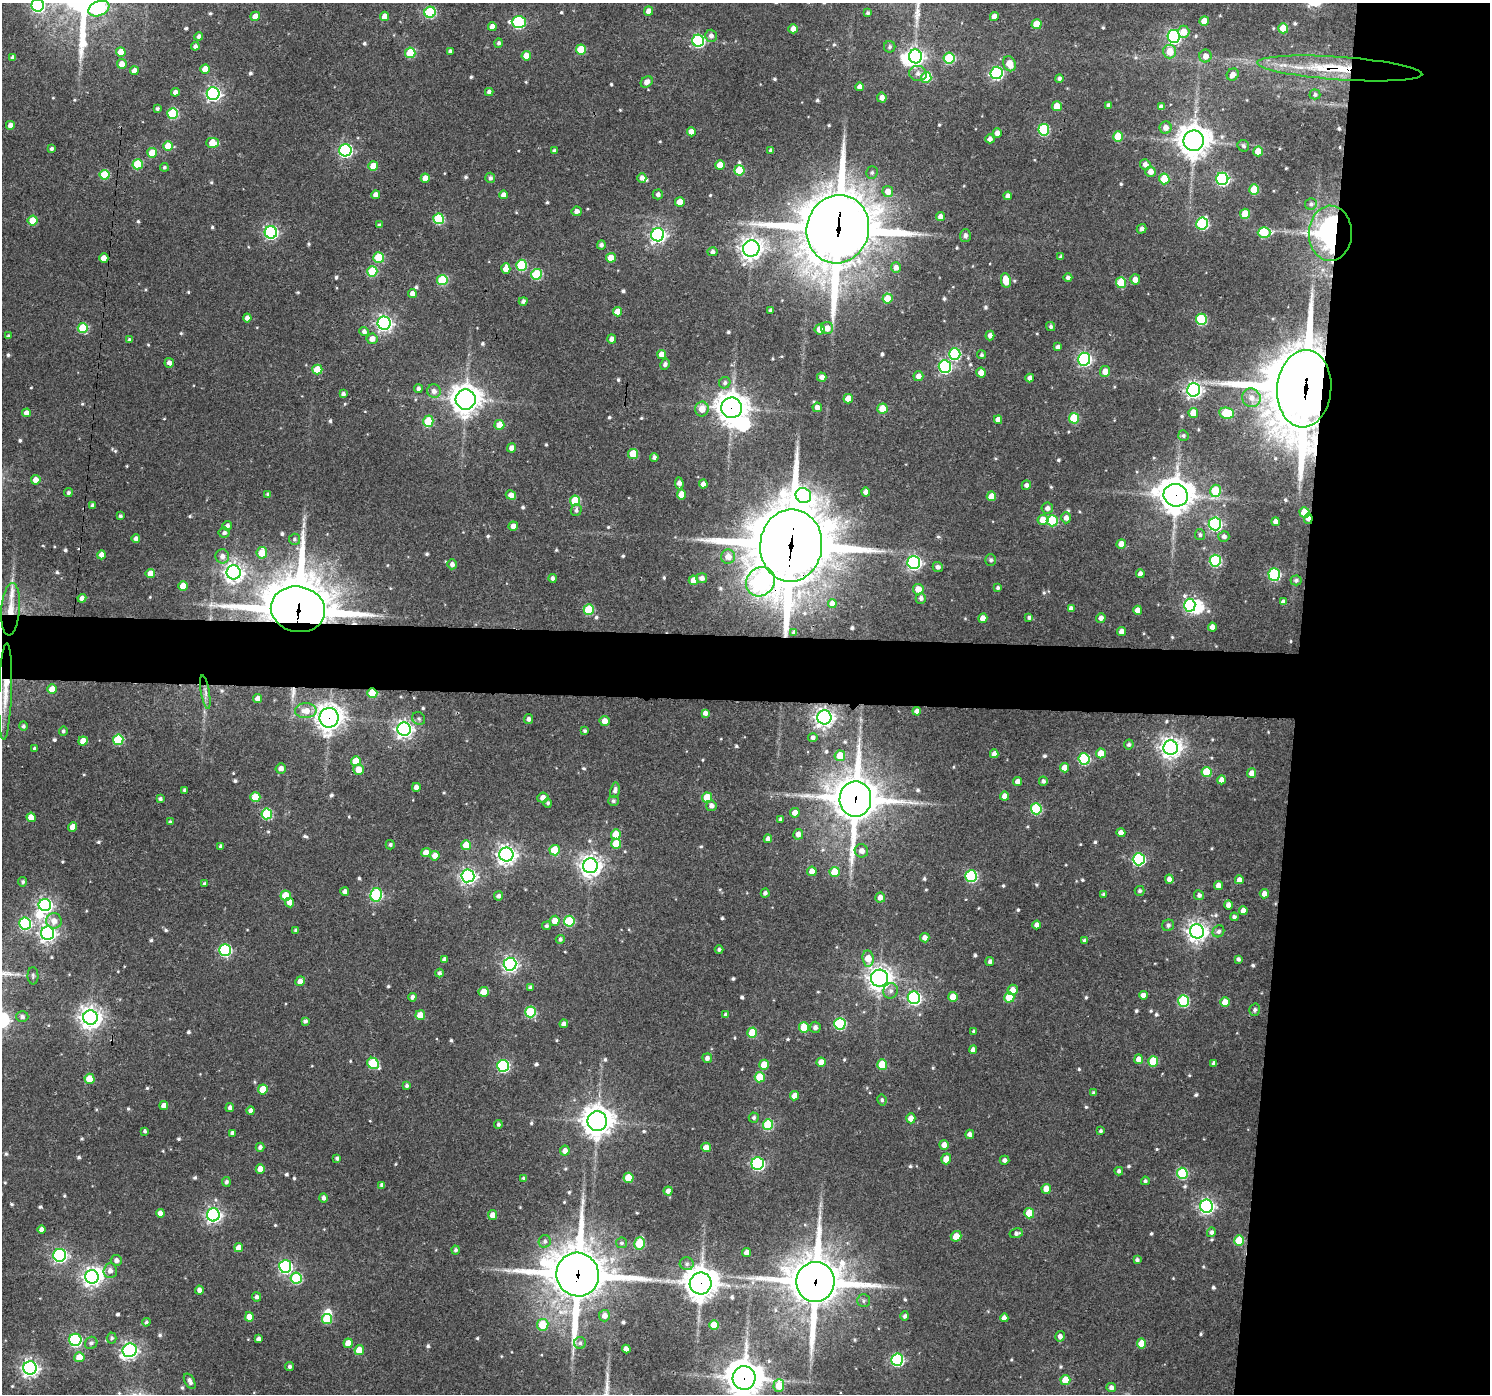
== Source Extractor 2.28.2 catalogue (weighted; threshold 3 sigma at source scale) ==
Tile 6 of 3 x 3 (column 3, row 2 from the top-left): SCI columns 2977-4464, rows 1501-2892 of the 4472 x 4494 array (HDU 1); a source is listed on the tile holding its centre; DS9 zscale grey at full resolution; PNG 1492 x 1396 px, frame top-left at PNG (2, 3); each listed source drawn as its Kron ellipse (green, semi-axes under 4 px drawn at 4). Shown black and unused: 17% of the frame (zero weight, under 3 of 4 exposures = <1% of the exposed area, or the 3 px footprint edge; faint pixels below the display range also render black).
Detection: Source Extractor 2.28.2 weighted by HDU 2 'WHT'; one run over the whole footprint, this tile lists its part. Background 0.08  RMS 0.0069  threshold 0.0309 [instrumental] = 3 sigma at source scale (4.5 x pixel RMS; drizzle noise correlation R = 1.50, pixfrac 1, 0.05/0.05 arcsec/px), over >= 5 px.
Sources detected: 707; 1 too faint to see at this stretch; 6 inside a brighter object's white glare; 3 cosmic-ray / hot-pixel residue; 1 long thin detection or spike segment (spike, bleed or trail) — neither listed nor drawn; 2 inside a brighter listed object's ellipse — not listed separately; of the other 694, all 500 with FLUX_AUTO >= 1.43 (the completeness limit of this list) listed and drawn (194 fainter detections not listed), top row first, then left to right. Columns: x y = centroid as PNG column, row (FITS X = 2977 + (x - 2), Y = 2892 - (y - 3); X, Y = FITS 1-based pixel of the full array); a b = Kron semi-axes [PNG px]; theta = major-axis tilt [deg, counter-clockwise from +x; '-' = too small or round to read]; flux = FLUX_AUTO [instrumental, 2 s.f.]
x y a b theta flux
38 5 6 6 - 110
99 9 11 7 23 65
649 11 4 4 - 5.1
430 12 5 5 - 58
868 13 4 4 - 1.5
255 16 5 4 - 6
385 16 4 4 - 7.9
994 16 4 4 - 4.4
1204 21 5 4 - 10
519 22 7 6 - 83
1036 24 5 5 - 14
492 27 4 4 - 4.7
1283 28 5 5 - 15
793 29 5 4 - 5.3
1184 32 6 6 - 8.2
199 36 4 4 - 2.5
711 36 6 6 - 3
1174 36 6 6 - 160
698 41 6 6 - 89
498 43 5 4 - 1.6
195 46 4 4 - 2.4
890 47 6 5 - 1.7
581 49 5 5 - 23
450 51 4 4 - 2
1170 51 7 6 - 11
121 52 5 4 - 11
410 53 5 5 - 30
526 56 5 4 - 9
915 56 7 6 - 240
1205 56 6 6 - 5
13 57 4 4 - 2.2
949 58 5 5 - 42
122 64 5 5 - 5.6
1009 64 8 6 -65 9.3
1340 68 83 11 -4 54
205 69 5 4 - 8.6
134 71 4 4 - 5.1
918 73 9 7 -14 3.9
997 73 6 6 - 110
1233 75 6 5 - 4.5
926 77 5 5 - 33
1059 78 4 4 - 2
647 82 6 5 - 4
860 87 4 4 - 4.9
175 92 4 4 - 3.9
489 92 4 4 - 2.5
213 94 6 6 - 180
1315 94 5 5 - 1.7
882 98 5 4 - 4.1
1108 105 4 4 - 2.1
1057 106 5 5 - 9.8
1161 107 4 4 - 2.5
157 108 3 3 - 1.5
173 113 5 5 - 41
10 125 4 4 - 5
1166 128 6 6 - 4.1
1044 130 6 5 - 58
691 132 4 4 - 5.7
997 133 5 4 - 3.9
1118 137 5 5 - 18
990 139 4 4 - 3
1194 141 10 10 - 1100
212 143 6 5 - 14
168 146 5 5 - 11
1243 146 6 5 - 1.6
51 149 4 4 - 1.7
345 150 6 6 - 120
771 150 4 4 - 2.1
554 151 4 3 - 1.9
1258 151 5 4 - 13
152 153 5 5 - 18
138 164 5 5 - 30
1145 164 5 5 - 3.2
720 165 5 5 - 11
373 166 5 5 - 13
164 167 4 4 - 1.4
739 170 5 5 - 26
1150 172 5 5 - 5.2
872 173 6 5 - 1.4
104 175 5 5 - 23
425 178 4 4 - 7.5
490 178 5 5 - 2.1
642 178 5 4 - 3.2
1164 179 5 5 - 20
1222 179 6 6 - 120
1254 190 5 5 - 23
888 191 5 5 - 7.4
658 194 5 5 - 2.5
376 195 4 4 - 4.6
504 195 4 4 - 5
1008 196 4 4 - 3.6
680 202 5 4 - 7.2
1311 204 6 5 - 1.7
577 211 5 5 - 3
1245 214 5 5 - 18
941 217 4 4 - 3.9
439 219 5 5 - 44
33 220 5 5 - 17
1202 224 6 6 - 69
379 225 3 3 - 1.7
838 229 34 31 73 4200
1142 229 5 4 - 2.6
271 232 6 6 - 140
1264 233 6 5 - 36
1330 233 27 21 89 160
658 235 6 6 - 220
965 236 6 5 - 2.6
601 245 4 4 - 2.2
751 249 8 8 - 450
712 252 5 4 - 2.5
379 257 5 5 - 24
1061 257 4 3 - 1.9
104 258 4 4 - 8.2
611 258 5 5 - 11
521 265 5 5 - 42
896 267 5 5 - 3.5
506 268 5 4 - 6
372 271 5 5 - 32
536 274 5 5 - 41
1068 277 4 4 - 2.2
1135 279 5 5 - 5.9
442 280 5 5 - 41
1006 280 7 4 -81 12
1121 283 5 5 - 28
412 294 4 4 - 4.4
887 298 5 5 - 14
523 301 4 4 - 2.1
771 310 4 3 - 1.8
617 312 5 4 - 8.8
247 318 4 4 - 3.6
1201 319 6 5 - 44
384 323 6 6 - 260
1051 326 5 4 - 1.7
83 328 5 5 - 29
827 328 6 6 - 5.9
820 329 5 5 - 5.7
364 331 5 4 - 2.3
990 335 5 4 - 3.5
8 336 4 4 - 1.4
372 339 5 5 - 5.3
612 339 4 4 - 3.6
129 340 4 3 - 1.8
1058 347 4 4 - 2.5
662 354 4 4 - 7.1
955 354 6 6 - 63
981 355 4 4 - 1.5
1084 359 6 6 - 160
169 363 5 5 - 2.8
665 364 6 4 60 1.9
945 367 6 6 - 110
317 369 5 5 - 18
1105 371 5 5 - 7.2
981 372 5 4 - 6.1
918 376 5 5 - 4.2
822 377 5 4 - 3.3
1030 378 4 4 - 3.2
725 383 6 5 - 1.8
418 389 4 4 - 2.5
1304 389 39 27 85 4700
1194 390 7 6 - 250
434 391 7 6 - 3.9
343 394 4 4 - 2.1
1251 398 10 9 - 6.6
848 399 5 4 - 8.1
466 400 10 10 - 830
817 407 5 4 - 4.2
732 408 10 10 - 920
702 409 7 6 - 7.5
882 409 5 5 - 14
26 413 4 4 - 4.3
1193 413 5 4 - 13
1227 413 7 5 -8 37
1074 418 5 5 - 30
998 420 4 4 - 4.4
428 421 6 5 - 25
499 425 5 5 - 12
1183 436 5 5 - 1.5
511 448 5 4 - 4
633 454 5 5 - 20
654 457 4 4 - 2.4
36 480 5 4 - 5
679 483 6 4 -85 3.6
703 484 4 4 - 4.4
1026 485 5 4 - 2.6
1215 491 6 5 - 30
866 492 4 4 - 5
68 493 4 4 - 1.7
268 494 4 4 - 1.5
681 494 5 4 - 9.8
511 495 5 4 - 5.5
803 495 8 7 - 170
1176 495 12 11 - 1200
991 496 5 4 - 9.2
575 501 5 5 - 30
93 505 4 4 - 2.5
1047 508 6 5 - 3.2
576 510 6 5 - 2.1
1304 512 5 5 - 21
120 516 4 3 - 1.5
1066 518 5 5 - 3.9
1308 519 5 3 - 3.6
1043 520 5 5 - 11
1052 521 5 5 - 38
1276 522 4 4 - 4.3
1215 524 6 6 - 140
227 526 5 4 - 2.4
513 526 5 4 - 4.6
224 533 5 5 - 2.2
1200 535 6 5 - 1.6
1224 536 5 5 - 2.6
136 539 4 4 - 2.8
294 539 5 5 - 1.8
1121 544 5 4 - 7.6
791 545 36 31 84 6200
262 553 6 5 - 15
102 555 4 4 - 4.5
222 556 7 7 - 4.1
728 557 7 7 - 5.8
991 560 6 5 - 1.7
1215 561 6 5 - 68
914 562 6 6 - 190
452 564 5 5 - 3
938 567 5 5 - 2.7
234 572 7 7 - 410
150 574 4 4 - 7.6
1140 574 4 4 - 3
1274 575 6 6 - 78
553 578 4 4 - 2
702 578 5 5 - 3.2
693 580 5 4 - 8
1296 580 5 5 - 1.8
760 582 15 13 49 96
183 586 5 4 - 9.5
998 588 4 4 - 1.5
918 589 5 5 - 9.9
82 598 4 4 - 3.3
921 598 5 5 - 2.9
1283 602 4 4 - 3.3
832 603 4 4 - 4
1190 605 6 6 - 91
1071 608 4 4 - 2.8
11 609 26 9 85 11
298 609 27 22 -12 3800
589 610 5 5 - 30
1138 610 4 4 - 7.4
1029 617 4 4 - 1.9
983 618 5 4 - 7.7
1101 618 5 4 - 3.4
1212 627 4 4 - 3.9
794 632 3 3 - 1.5
1121 632 4 4 - 4.9
52 689 5 4 - 10
5 691 48 6 88 14
205 692 17 4 -80 3.5
372 693 5 4 - 25
258 699 4 4 - 4.3
306 711 11 7 1 8.4
917 711 4 4 - 3.7
705 713 4 4 - 3.3
824 717 7 7 - 350
329 718 10 9 - 640
419 719 7 6 - 1.7
528 719 5 4 - 2.4
605 721 5 5 - 5.9
23 726 5 4 - 1.6
404 729 7 6 - 300
63 731 5 4 - 1.5
585 731 3 3 - 1.5
813 738 5 4 - 2.3
118 740 5 5 - 41
83 741 5 4 - 9.2
1129 745 5 4 - 1.8
1171 748 7 7 - 460
34 749 3 3 - 1.7
1101 753 5 5 - 12
994 754 4 4 - 3.9
840 756 5 5 - 14
1084 759 6 5 - 64
356 761 5 5 - 19
281 768 5 5 - 3.4
1064 768 4 4 - 7.4
359 769 5 5 - 7.4
1207 772 5 5 - 28
1252 773 5 4 - 6.2
1222 780 4 4 - 5.1
1043 781 4 4 - 2
1018 782 4 4 - 4.5
416 787 4 4 - 4.1
185 790 4 3 - 1.7
615 790 8 4 78 2.4
1004 796 4 4 - 6.2
255 797 5 5 - 18
707 797 5 5 - 18
543 798 6 5 - 4.8
160 799 4 3 - 1.7
855 799 18 16 89 2600
613 801 5 5 - 1.6
548 803 5 4 - 1.5
711 806 5 5 - 3.5
1036 809 5 5 - 51
795 813 5 5 - 5.8
267 814 5 5 - 49
31 817 4 4 - 8.7
781 820 4 4 - 2.4
170 822 3 3 - 1.5
73 827 5 4 - 6.7
1121 833 4 4 - 4.7
616 834 5 5 - 13
798 834 5 5 - 4.8
768 839 4 4 - 3.1
616 844 5 5 - 16
390 845 4 4 - 1.5
466 845 5 5 - 14
221 846 4 3 - 1.9
555 850 5 5 - 21
861 851 7 6 - 4.2
426 853 5 4 - 7.7
506 854 7 7 - 370
435 856 5 5 - 6.8
1139 859 6 6 - 100
590 866 7 7 - 500
812 871 5 5 - 6.6
835 872 5 5 - 19
468 876 6 6 - 230
971 876 6 6 - 73
1169 879 4 4 - 4.1
1239 880 4 4 - 4.1
23 882 5 4 - 1.4
205 883 4 3 - 1.5
1219 886 4 4 - 6.3
1140 891 5 5 - 1.5
345 892 4 4 - 3.2
765 893 4 4 - 2.1
1104 894 4 4 - 1.5
1264 894 4 4 - 4.7
285 895 5 5 - 17
376 895 7 6 - 77
1199 895 5 5 - 2.3
498 896 5 4 - 2.5
880 897 5 5 - 4.7
290 902 5 4 - 5.4
45 905 6 6 - 170
1228 905 4 4 - 3.7
1243 910 4 4 - 5.4
1234 917 4 4 - 1.7
54 921 8 7 - 6.1
555 921 5 5 - 7.9
569 921 5 5 - 39
25 923 6 6 - 77
1037 925 4 4 - 3.4
1168 925 6 5 - 1.9
546 926 4 4 - 1.5
296 930 4 3 - 1.6
1197 931 7 7 - 420
1218 931 6 5 - 2.1
48 933 6 6 - 250
925 938 5 4 - 4
560 939 4 4 - 1.6
1084 940 4 3 - 1.5
225 950 6 6 - 79
719 950 4 4 - 1.6
868 958 8 5 -84 11
1238 959 4 3 - 1.9
444 960 4 4 - 2.8
990 962 4 4 - 2.4
510 964 6 6 - 210
439 973 4 4 - 1.8
33 976 9 5 -89 1.6
879 978 8 8 - 490
300 981 5 4 - 4.6
530 988 4 4 - 2.3
1013 990 5 5 - 6.8
891 991 8 7 - 2.9
484 992 5 5 - 11
1143 995 4 4 - 4.9
412 997 4 4 - 2.8
953 997 5 5 - 12
1009 997 5 5 - 20
914 998 6 6 - 140
1183 1001 6 5 - 59
1225 1002 5 4 - 8.2
1255 1010 6 5 - 2.1
530 1012 5 5 - 49
420 1015 5 5 - 9.8
726 1015 4 4 - 2.3
22 1017 6 5 - 2.6
90 1017 7 7 - 540
305 1021 4 4 - 2.1
564 1024 4 4 - 3.2
840 1024 6 5 - 64
815 1027 6 5 - 2.7
804 1028 5 5 - 19
974 1031 4 4 - 1.6
752 1033 5 5 - 22
973 1050 4 4 - 3.9
707 1058 5 4 - 3
1139 1059 5 4 - 6.9
1153 1061 5 5 - 27
821 1062 4 4 - 7.1
373 1063 6 5 - 38
1214 1063 4 4 - 2.3
882 1064 5 5 - 21
764 1065 5 5 - 11
503 1066 6 6 - 86
760 1077 5 5 - 20
89 1079 5 5 - 12
407 1086 4 4 - 1.7
263 1089 5 5 - 17
1093 1093 4 4 - 1.7
794 1096 4 4 - 7.1
882 1100 5 4 - 1.5
164 1106 4 4 - 5.2
230 1108 4 4 - 2.3
251 1111 4 4 - 2.9
754 1117 5 5 - 1.6
911 1118 5 4 - 5.6
597 1121 10 9 - 960
498 1124 4 4 - 1.6
768 1125 5 5 - 38
145 1131 4 3 - 1.5
1100 1131 4 4 - 1.5
232 1133 4 4 - 2.5
970 1134 4 4 - 3.5
944 1145 5 4 - 4.7
260 1147 4 4 - 2.3
706 1147 4 4 - 7.1
565 1151 5 5 - 4.1
337 1158 4 3 - 1.8
946 1159 5 5 - 6.6
1004 1160 5 4 - 2.6
758 1163 6 6 - 110
260 1169 5 4 - 7.2
1119 1171 4 4 - 2.1
1182 1173 5 5 - 53
524 1178 4 3 - 1.8
629 1178 5 5 - 18
1145 1181 4 4 - 1.5
226 1182 5 4 - 1.7
382 1185 4 4 - 2.4
1046 1189 5 4 - 8.6
668 1191 4 4 - 3.4
323 1198 4 4 - 2.2
1206 1206 6 6 - 190
160 1213 4 4 - 4
1029 1213 5 5 - 19
213 1215 6 6 - 210
493 1215 5 4 - 6.2
41 1230 4 4 - 3.5
1211 1232 5 4 - 2.1
1016 1233 7 5 14 2.1
956 1236 5 5 - 8.3
545 1241 6 6 - 2
1239 1241 5 5 - 22
621 1243 5 5 - 1.5
640 1243 6 5 - 30
239 1248 4 4 - 6.7
456 1250 4 4 - 1.6
747 1253 4 4 - 5
60 1255 6 6 - 160
116 1260 6 5 - 3
1137 1260 4 4 - 1.7
687 1264 7 6 - 2
285 1266 6 6 - 110
110 1271 7 6 - 3.9
578 1275 22 21 - 3600
92 1277 7 6 - 350
296 1278 6 5 - 54
815 1282 20 19 - 3100
701 1283 11 11 - 1000
199 1290 4 4 - 3.3
256 1297 4 4 - 2.2
864 1301 6 6 - 1.7
604 1316 6 5 - 4.7
905 1316 4 4 - 1.9
249 1317 5 4 - 9.2
1004 1318 4 4 - 4.1
327 1319 5 5 - 25
146 1322 4 4 - 1.4
543 1325 6 5 - 20
714 1325 5 5 - 16
1060 1336 5 5 - 3.1
112 1338 5 5 - 1.6
259 1339 4 4 - 3
75 1340 6 6 - 100
91 1343 6 6 - 2
348 1343 4 4 - 7.7
580 1343 6 6 - 1.6
1142 1343 5 4 - 12
626 1349 4 4 - 4.7
130 1350 7 6 - 220
359 1350 5 4 - 11
79 1357 5 5 - 11
897 1360 6 6 - 92
290 1367 4 4 - 1.7
30 1368 6 6 - 280
744 1378 12 11 - 1500
1065 1380 5 5 - 12
190 1381 8 5 -60 2.9
779 1385 6 5 - 15
1111 1387 5 4 - 2.8
Overlapping masked pixels (flux is a lower limit): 18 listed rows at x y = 1340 68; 838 229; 1330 233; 1304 389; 732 408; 1176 495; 1308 519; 791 545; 760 582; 11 609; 298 609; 372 693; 329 718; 855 799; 578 1275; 815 1282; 701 1283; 744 1378
Isophote crosses this tile's border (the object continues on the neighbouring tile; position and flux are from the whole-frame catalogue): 3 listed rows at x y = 38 5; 99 9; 744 1378